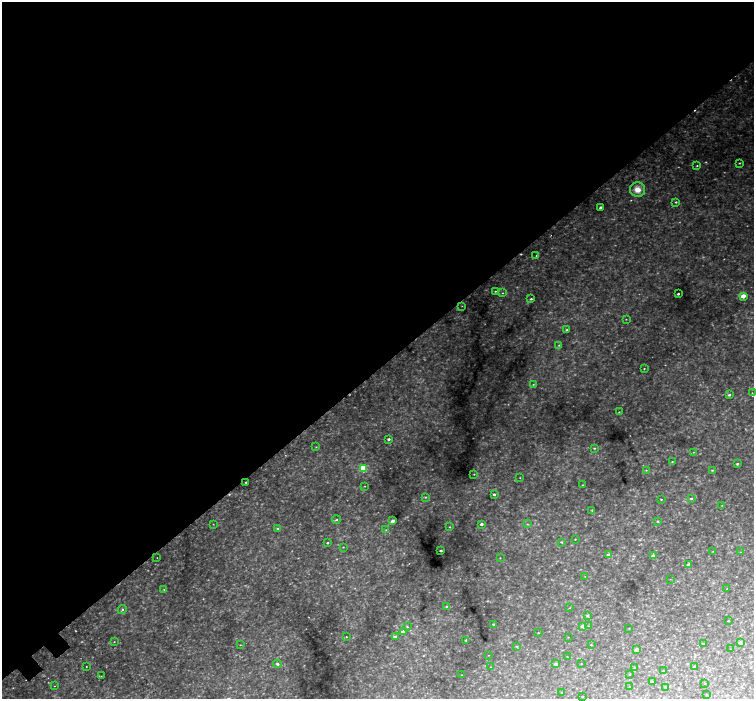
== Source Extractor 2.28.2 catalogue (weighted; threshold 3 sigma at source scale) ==
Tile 2 of 4 x 4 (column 2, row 1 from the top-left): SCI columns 1579-3082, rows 4427-5820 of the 6169 x 6128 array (HDU 1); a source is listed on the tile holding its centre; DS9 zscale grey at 2 x 2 block average (1 PNG px = mean of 2 x 2 image px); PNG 756 x 701 px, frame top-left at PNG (2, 2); each listed source drawn as its Kron ellipse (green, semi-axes under 4 px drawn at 4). Shown black and unused: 53% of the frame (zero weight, under 2 of 3 exposures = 5% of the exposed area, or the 3 px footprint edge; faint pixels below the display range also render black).
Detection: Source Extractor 2.28.2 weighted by HDU 2 'WHT'; one run over the whole footprint, this tile lists its part. Background 0.0513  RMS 0.0055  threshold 0.0248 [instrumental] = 3 sigma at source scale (4.5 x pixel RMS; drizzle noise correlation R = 1.50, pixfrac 1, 0.0396/0.0396 arcsec/px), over >= 5 px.
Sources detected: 142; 27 too faint to see at this stretch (2 x 2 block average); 4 cosmic-ray / hot-pixel residue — neither listed nor drawn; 1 coinciding with a brighter row at this scale — not listed separately; the other 110 listed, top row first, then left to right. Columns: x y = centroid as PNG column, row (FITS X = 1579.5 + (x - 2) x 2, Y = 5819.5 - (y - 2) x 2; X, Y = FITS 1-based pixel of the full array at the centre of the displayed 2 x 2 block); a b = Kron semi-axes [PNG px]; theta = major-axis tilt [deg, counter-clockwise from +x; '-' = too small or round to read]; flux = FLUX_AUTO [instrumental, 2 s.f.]
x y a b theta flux
739 163 2 2 - 0.81
697 166 3 2 - 0.84
637 190 8 7 - 14
676 202 3 2 - 1.3
601 207 2 2 - 2.1
536 256 2 2 - 0.77
495 291 2 2 - 0.85
503 293 3 3 - 1.1
678 294 2 2 - 2
743 296 3 2 - 18
531 299 3 2 - 1.7
462 306 2 2 - 2.8
626 319 2 2 - 0.51
567 330 3 3 - 1.6
559 345 3 2 - 1.1
644 369 2 2 - 0.65
533 384 3 3 - 1
752 393 2 2 - 0.57
729 395 3 3 - 2.5
619 412 2 2 - 0.62
389 439 2 2 - 2.2
316 447 3 3 - 0.73
594 448 3 3 - 1.4
693 452 3 2 - 0.62
672 461 3 2 - 0.81
737 464 2 2 - 2.5
363 468 3 3 - 69
646 470 3 3 - 0.86
712 470 3 2 - 0.98
474 474 2 2 - 0.56
520 478 2 2 - 0.51
246 482 2 2 - 1.3
583 485 2 2 - 0.68
365 486 3 2 - 0.62
494 494 3 2 - 2.9
426 497 4 3 - 1.3
691 498 3 3 - 1.7
661 499 2 2 - 0.81
722 505 3 2 - 0.51
592 510 3 2 - 0.71
336 520 4 3 - 1.4
393 521 3 2 - 7.5
657 521 4 3 - 1.1
213 524 2 2 - 0.53
481 524 2 2 - 4
527 524 3 2 - 0.94
450 527 3 2 - 0.67
277 528 3 2 - 1.3
386 530 3 3 - 0.79
575 539 2 2 - 0.62
561 542 3 2 - 1
328 543 2 2 - 1.5
343 547 2 2 - 0.7
441 551 2 2 - 2.8
713 551 3 2 - 0.56
740 552 3 2 - 0.56
608 555 4 3 - 2.6
653 556 3 3 - 5.4
157 558 2 2 - 0.39
500 558 2 2 - 0.53
689 565 3 2 - 9.6
585 576 3 2 - 0.52
670 579 3 2 - 0.44
727 589 2 2 - 0.39
164 590 3 2 - 0.77
447 607 3 3 - 2.2
570 608 3 2 - 0.44
122 610 5 3 - 1.5
587 615 3 3 - 2.5
728 621 2 2 - 1.2
493 624 2 2 - 1.3
583 626 3 2 - 9.4
588 626 3 2 - 0.51
407 627 4 3 - 1.3
629 628 3 2 - 0.51
403 631 4 3 - 6.1
538 633 2 2 - 0.6
346 637 2 2 - 1.2
395 637 3 3 - 6
568 637 2 2 - 0.35
466 640 2 2 - 1.4
114 642 2 2 - 0.59
740 643 2 2 - 5.7
703 644 3 2 - 0.82
240 645 2 2 - 0.62
591 645 2 2 - 0.88
517 646 4 2 - 0.8
730 649 2 2 - 0.34
636 650 3 2 - 12
489 655 2 2 - 0.4
567 657 2 2 - 0.48
277 664 4 3 - 2.6
556 664 3 2 - 4.7
581 664 2 2 - 0.36
86 667 2 2 - 0.52
491 667 2 2 - 0.49
695 667 3 2 - 5.9
634 668 3 2 - 0.52
663 671 2 2 - 0.62
462 675 2 2 - 0.79
629 675 2 2 - 0.51
101 676 2 2 - 0.39
653 681 3 2 - 0.96
705 683 2 2 - 0.61
54 686 2 2 - 0.86
630 686 2 2 - 0.35
665 687 2 2 - 1
562 692 2 2 - 0.68
707 695 3 2 - 0.79
582 697 2 2 - 0.48
Diffuse or blended objects may show on this block-average render without a row.